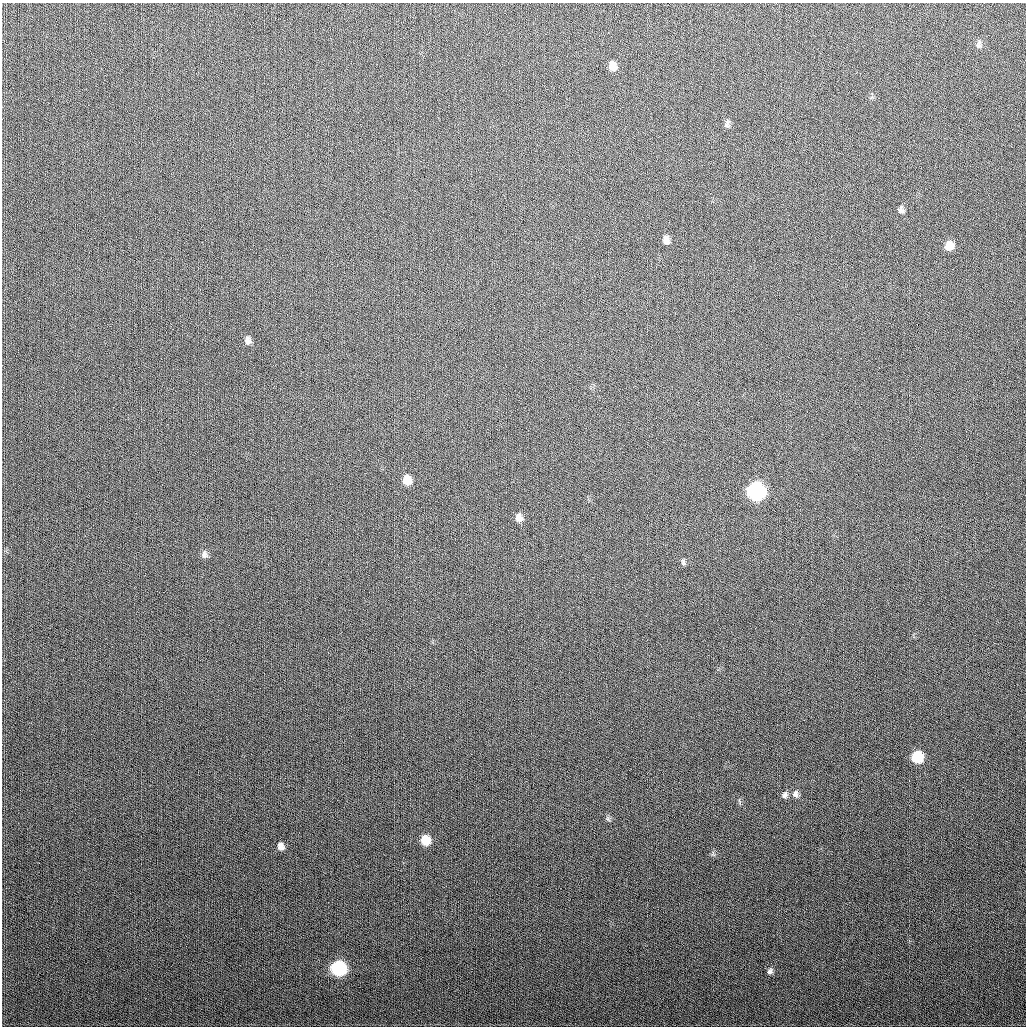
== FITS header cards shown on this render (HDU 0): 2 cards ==
NAXIS1  =                 1024
NAXIS2  =                 1024

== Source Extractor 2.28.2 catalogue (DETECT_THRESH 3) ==
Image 1024 x 1024 px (HDU 0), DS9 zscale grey, 1 PNG px = 1 image px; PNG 1028 x 1028 px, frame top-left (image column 1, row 1024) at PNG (2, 3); no overlay
Background 283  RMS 11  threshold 33.7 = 3 sigma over >= 5 px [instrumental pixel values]
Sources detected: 21; all 21 listed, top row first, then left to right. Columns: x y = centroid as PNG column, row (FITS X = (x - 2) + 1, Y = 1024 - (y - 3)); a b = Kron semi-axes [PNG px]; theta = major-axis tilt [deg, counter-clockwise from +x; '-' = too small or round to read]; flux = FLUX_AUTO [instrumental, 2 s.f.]
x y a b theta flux
979 45 11 6 76 2600
612 66 10 8 -89 6300
727 124 11 6 81 2300
901 210 9 7 -79 2500
666 240 10 8 -82 3900
949 246 9 8 - 8700
917 325 3 2 - 7000
248 340 10 7 -89 3200
407 480 10 8 -77 8800
756 491 10 10 - 190000
519 517 10 8 -75 4800
205 554 11 7 -77 2700
683 562 9 5 -82 1600
917 757 9 8 - 32000
795 794 10 7 -82 3100
785 795 9 7 60 2400
608 819 7 4 -45 1400
425 840 8 8 - 15000
281 846 8 6 -72 4100
338 968 9 8 - 100000
770 971 7 6 - 2200